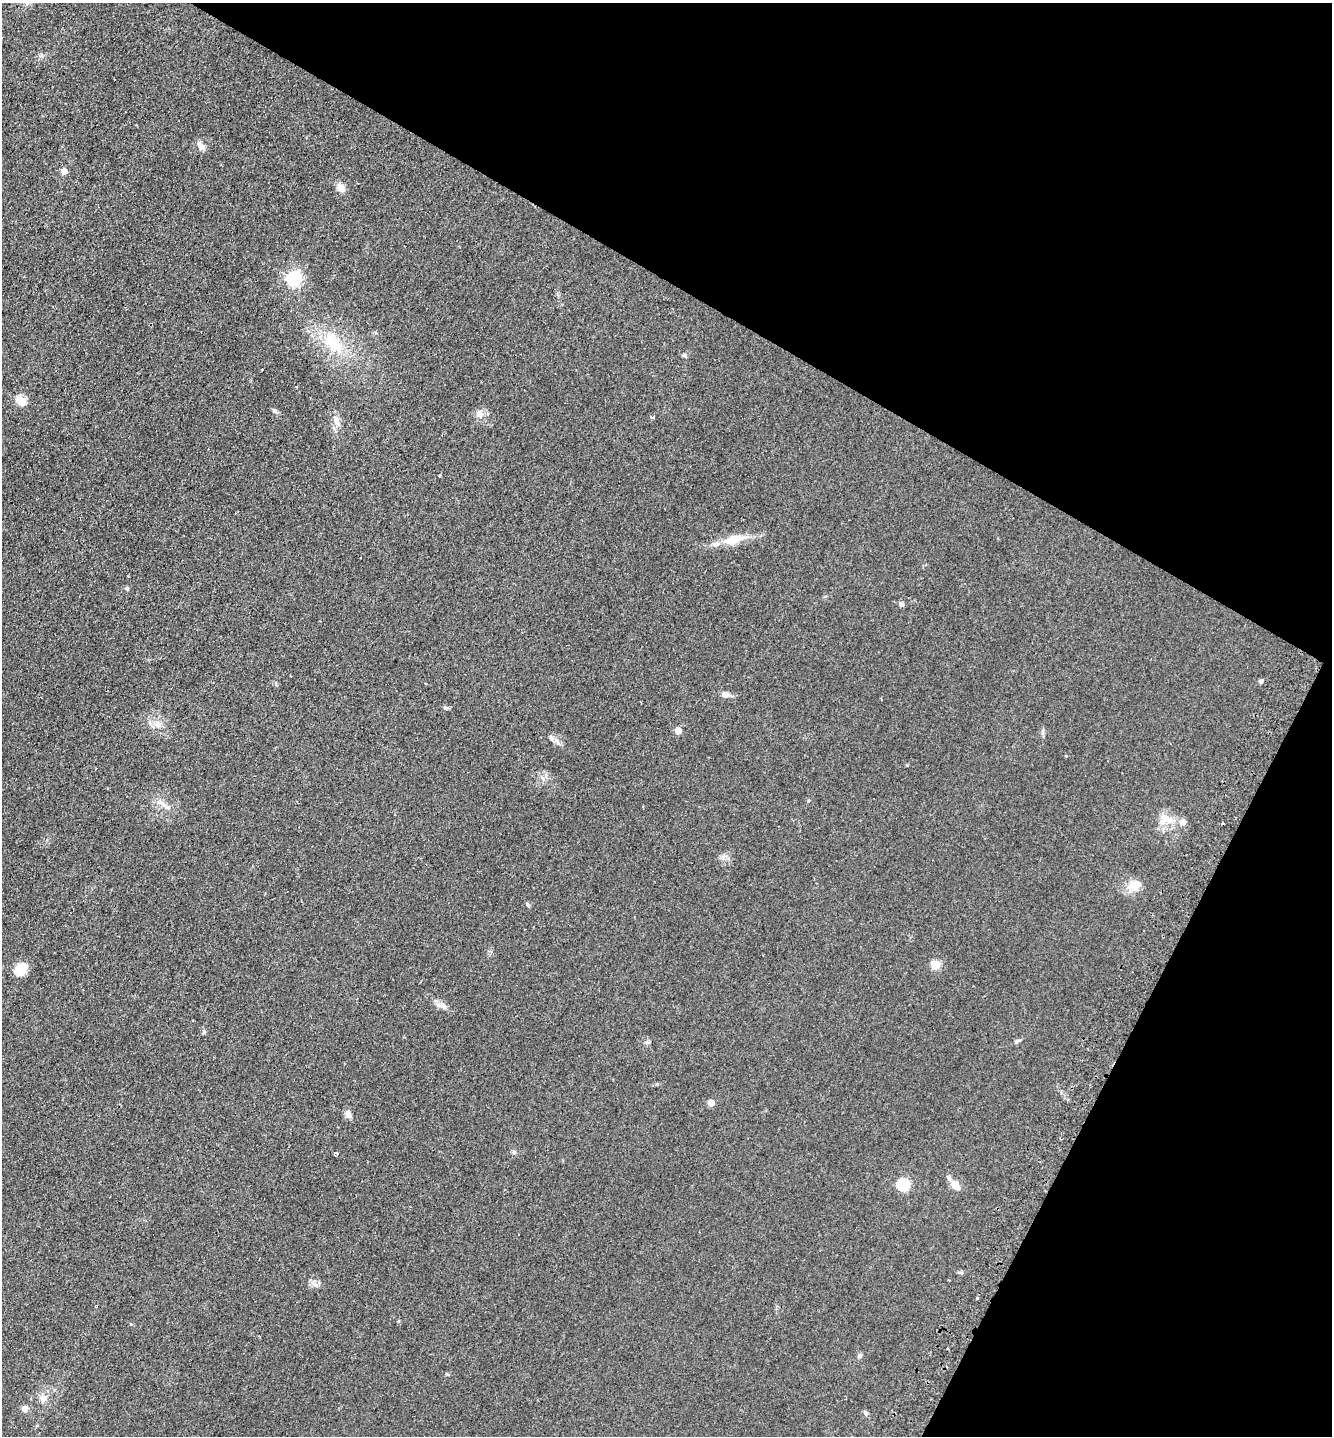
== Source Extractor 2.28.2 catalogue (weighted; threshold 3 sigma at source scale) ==
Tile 8 of 4 x 4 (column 4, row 2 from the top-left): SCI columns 4310-5639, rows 2887-4320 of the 5819 x 5771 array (HDU 1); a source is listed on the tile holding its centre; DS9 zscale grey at full resolution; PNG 1334 x 1438 px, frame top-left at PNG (2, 3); no overlay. Shown black and unused: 28% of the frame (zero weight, under 2 of 3 exposures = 2% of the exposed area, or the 3 px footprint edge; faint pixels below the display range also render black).
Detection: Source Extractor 2.28.2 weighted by HDU 2 'WHT'; one run over the whole footprint, this tile lists its part. Background 0.0324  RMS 0.0069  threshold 0.0311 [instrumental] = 3 sigma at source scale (4.5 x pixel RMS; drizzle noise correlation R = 1.50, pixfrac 1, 0.05/0.05 arcsec/px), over >= 5 px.
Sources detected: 46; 1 inside a brighter object's white glare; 4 cosmic-ray / hot-pixel residue — not listed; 2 inside a brighter listed object's ellipse — not listed separately; the other 39 listed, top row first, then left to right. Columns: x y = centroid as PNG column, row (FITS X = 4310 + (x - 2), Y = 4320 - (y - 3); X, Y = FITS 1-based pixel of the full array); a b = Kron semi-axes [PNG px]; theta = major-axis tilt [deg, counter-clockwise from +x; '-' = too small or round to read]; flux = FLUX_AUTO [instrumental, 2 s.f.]
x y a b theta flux
201 146 15 8 -45 3.4
64 171 5 5 - 7.8
341 188 10 8 -51 5.8
294 279 6 6 - 160
333 342 38 19 -52 29
685 355 7 4 -53 1.1
21 401 5 5 - 31
274 411 9 5 -45 1.5
479 414 9 8 - 3.4
652 417 5 3 - 1.5
336 420 18 6 -67 4
439 475 3 2 - 0.91
734 539 27 11 15 14
127 588 5 4 - 1.1
901 604 7 5 1 1.4
1261 681 6 5 - 1.2
726 695 13 6 -8 3.5
678 730 5 5 - 11
552 738 7 4 -89 1.4
161 803 11 4 -29 2.8
1167 819 21 10 -30 8.9
1133 886 17 12 -34 8.2
527 904 6 4 -71 0.87
935 965 5 5 - 31
21 969 15 12 45 11
440 1005 15 6 -11 3.4
204 1032 6 4 47 0.9
1017 1041 8 5 30 1.6
711 1103 5 4 - 10
348 1114 11 8 -69 3.1
514 1152 6 5 - 1.2
337 1153 4 3 - 2.7
903 1184 6 6 - 78
956 1185 13 9 -53 5.2
977 1298 3 3 - 1.8
860 1355 6 5 - 1.6
43 1398 10 9 - 4.2
25 1409 7 7 - 3.2
866 1413 6 6 - 1.5
Unlisted compact peaks at least as high as the median listed source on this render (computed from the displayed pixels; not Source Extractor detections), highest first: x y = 445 708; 316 1285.